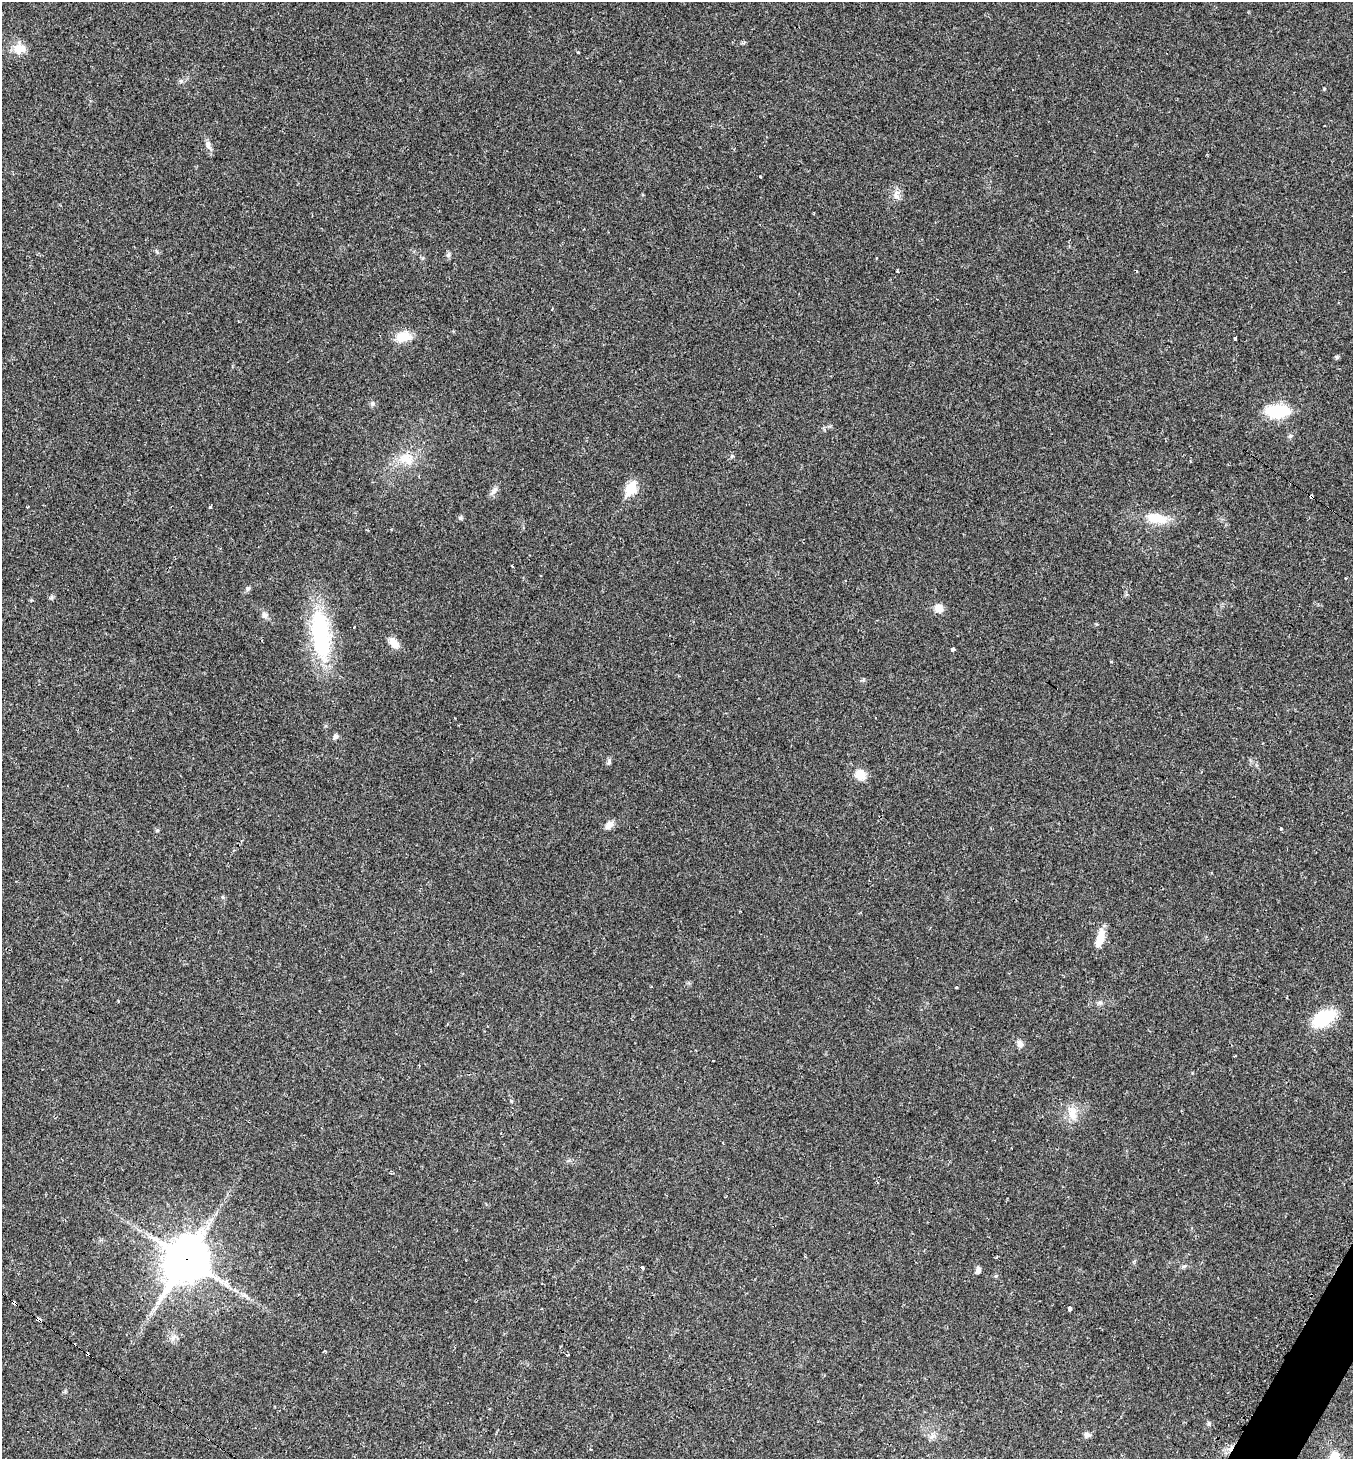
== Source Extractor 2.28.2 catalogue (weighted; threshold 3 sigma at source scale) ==
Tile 6 of 4 x 4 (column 2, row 2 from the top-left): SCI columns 1658-3008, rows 2935-4391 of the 5936 x 5931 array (HDU 1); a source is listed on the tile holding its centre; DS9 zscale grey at full resolution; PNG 1355 x 1461 px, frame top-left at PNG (2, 2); no overlay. Shown black and unused: <1% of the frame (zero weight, under 2 of 3 exposures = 2% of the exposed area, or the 3 px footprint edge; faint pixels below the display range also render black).
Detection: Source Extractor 2.28.2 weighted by HDU 2 'WHT'; one run over the whole footprint, this tile lists its part. Background 0.0302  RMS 0.0045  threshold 0.0204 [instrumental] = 3 sigma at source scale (4.5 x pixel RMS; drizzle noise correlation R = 1.50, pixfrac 1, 0.05/0.05 arcsec/px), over >= 5 px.
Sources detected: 69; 3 cosmic-ray / hot-pixel residue — not listed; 1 inside a brighter listed object's ellipse — not listed separately; the other 65 listed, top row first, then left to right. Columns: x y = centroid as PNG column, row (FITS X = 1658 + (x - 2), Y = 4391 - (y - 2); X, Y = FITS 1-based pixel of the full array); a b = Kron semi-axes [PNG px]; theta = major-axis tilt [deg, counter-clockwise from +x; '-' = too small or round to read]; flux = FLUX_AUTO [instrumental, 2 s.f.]
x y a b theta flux
19 49 17 12 -1 5.7
578 52 3 3 - 1.4
181 81 7 4 -18 0.75
208 145 14 7 -70 2.2
896 195 12 6 -79 2.3
448 255 6 5 - 0.94
876 258 3 2 - 0.47
898 271 4 3 - 1.1
1136 271 3 3 - 0.66
552 309 3 2 - 0.49
403 337 16 10 8 8
1235 339 3 3 - 1.6
1337 357 5 5 - 0.74
373 403 7 6 - 1
1277 411 18 10 0 26
732 456 6 4 88 0.62
406 459 23 18 -4 9.6
631 488 7 6 - 30
494 491 13 6 53 2.2
1311 496 4 3 - 5.2
27 507 3 3 - 0.51
210 507 3 3 - 0.6
460 518 6 5 - 0.73
1157 518 30 12 -8 9.4
512 566 3 3 - 0.94
1346 578 3 3 - 1
248 589 7 5 67 0.86
51 597 6 5 - 0.78
939 608 10 9 - 3.8
265 615 9 8 - 1.7
354 627 3 2 - 0.59
321 635 66 22 -83 45
394 643 13 8 -50 4.8
953 649 4 3 - 1.4
335 737 7 6 - 1.3
609 762 9 4 81 0.91
860 775 14 11 -55 5.6
609 825 12 8 45 2.7
1281 828 3 3 - 1
223 897 6 3 -71 0.52
1101 937 21 10 81 5.7
957 987 3 3 - 1.4
1100 1003 7 6 - 1
1324 1018 22 13 30 22
1020 1044 9 7 -64 2
1235 1056 3 2 - 0.39
511 1101 5 4 - 0.52
1072 1113 19 11 -76 5.8
186 1260 17 14 58 1300
642 1267 4 3 - 3.4
1183 1267 7 4 19 0.75
978 1270 8 6 77 1.5
996 1276 6 4 -72 0.5
14 1302 5 3 - 4.1
1070 1309 4 3 - 12
38 1319 5 4 - 11
174 1337 10 5 52 1.5
325 1351 3 3 - 0.5
87 1354 3 3 - 2.2
567 1355 4 3 - 0.37
1209 1423 6 5 - 0.76
1087 1435 7 7 - 1.5
932 1436 10 7 50 1.9
591 1449 3 3 - 0.51
1335 1456 9 8 - 6.2
Overlapping masked pixels (flux is a lower limit): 5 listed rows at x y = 1311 496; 186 1260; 14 1302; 38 1319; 87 1354
Isophote crosses this tile's border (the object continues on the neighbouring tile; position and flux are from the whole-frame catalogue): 1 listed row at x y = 1335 1456